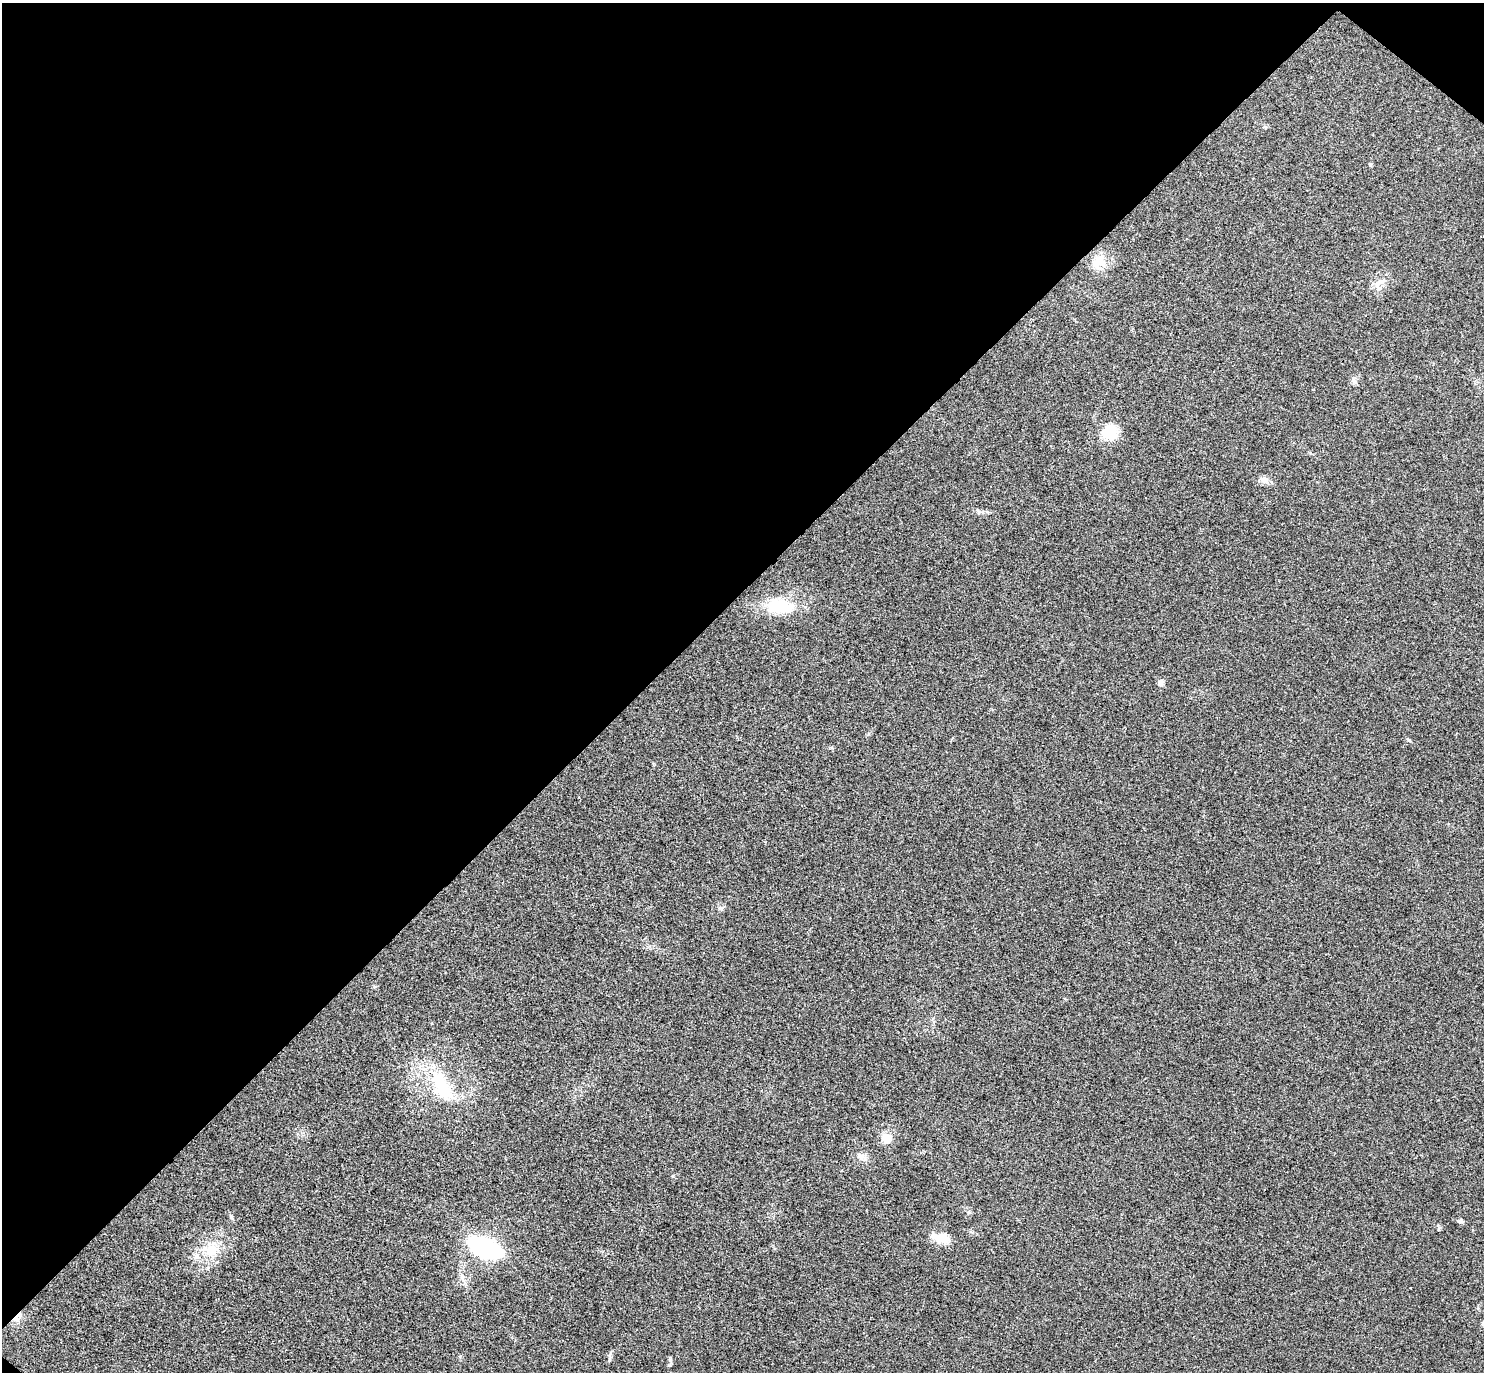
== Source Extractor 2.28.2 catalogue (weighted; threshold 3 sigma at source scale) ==
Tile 2 of 4 x 4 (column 2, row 1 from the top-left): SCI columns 1524-3005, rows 4310-5679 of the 6013 x 6020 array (HDU 1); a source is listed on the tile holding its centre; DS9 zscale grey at full resolution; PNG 1486 x 1374 px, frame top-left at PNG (2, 3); no overlay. Shown black and unused: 44% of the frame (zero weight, under 3 of 4 exposures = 6% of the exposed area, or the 3 px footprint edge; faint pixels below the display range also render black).
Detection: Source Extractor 2.28.2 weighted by HDU 2 'WHT'; one run over the whole footprint, this tile lists its part. Background 0.0295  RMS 0.0047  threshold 0.0214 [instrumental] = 3 sigma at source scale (4.5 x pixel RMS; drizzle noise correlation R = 1.50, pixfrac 1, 0.05/0.05 arcsec/px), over >= 5 px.
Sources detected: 24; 1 inside a brighter object's white glare — not listed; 1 inside a brighter listed object's ellipse — not listed separately; the other 22 listed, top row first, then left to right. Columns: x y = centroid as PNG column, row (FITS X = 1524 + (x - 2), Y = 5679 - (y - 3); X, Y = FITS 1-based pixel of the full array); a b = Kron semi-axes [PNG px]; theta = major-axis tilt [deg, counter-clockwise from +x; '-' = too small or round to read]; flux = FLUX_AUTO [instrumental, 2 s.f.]
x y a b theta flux
1370 165 5 4 - 0.62
1099 259 25 15 -45 8.3
1382 281 12 8 25 3.5
1354 381 7 6 - 1.3
1109 432 15 14 - 13
1265 480 12 9 -34 2.6
987 512 7 4 -19 0.81
780 606 37 19 -6 20
1160 683 6 5 - 2.9
1409 740 7 3 -37 0.61
721 908 7 6 - 1.2
441 1086 49 23 -67 28
887 1138 13 13 - 5.6
861 1156 15 7 -13 2.7
969 1212 6 5 - 0.78
231 1217 7 4 -88 0.75
1461 1221 7 5 -11 1.2
942 1238 23 13 -15 6.8
485 1247 20 10 -23 110
211 1250 21 19 -64 12
17 1317 17 6 50 3
670 1360 8 5 -83 1
Overlapping masked pixels (flux is a lower limit): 1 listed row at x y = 17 1317
Unlisted compact peaks at least as high as the median listed source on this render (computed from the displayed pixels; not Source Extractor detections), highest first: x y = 673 1176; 609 1356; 831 748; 1265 127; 1439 1227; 868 734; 460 1356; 462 1277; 374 987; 1310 453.